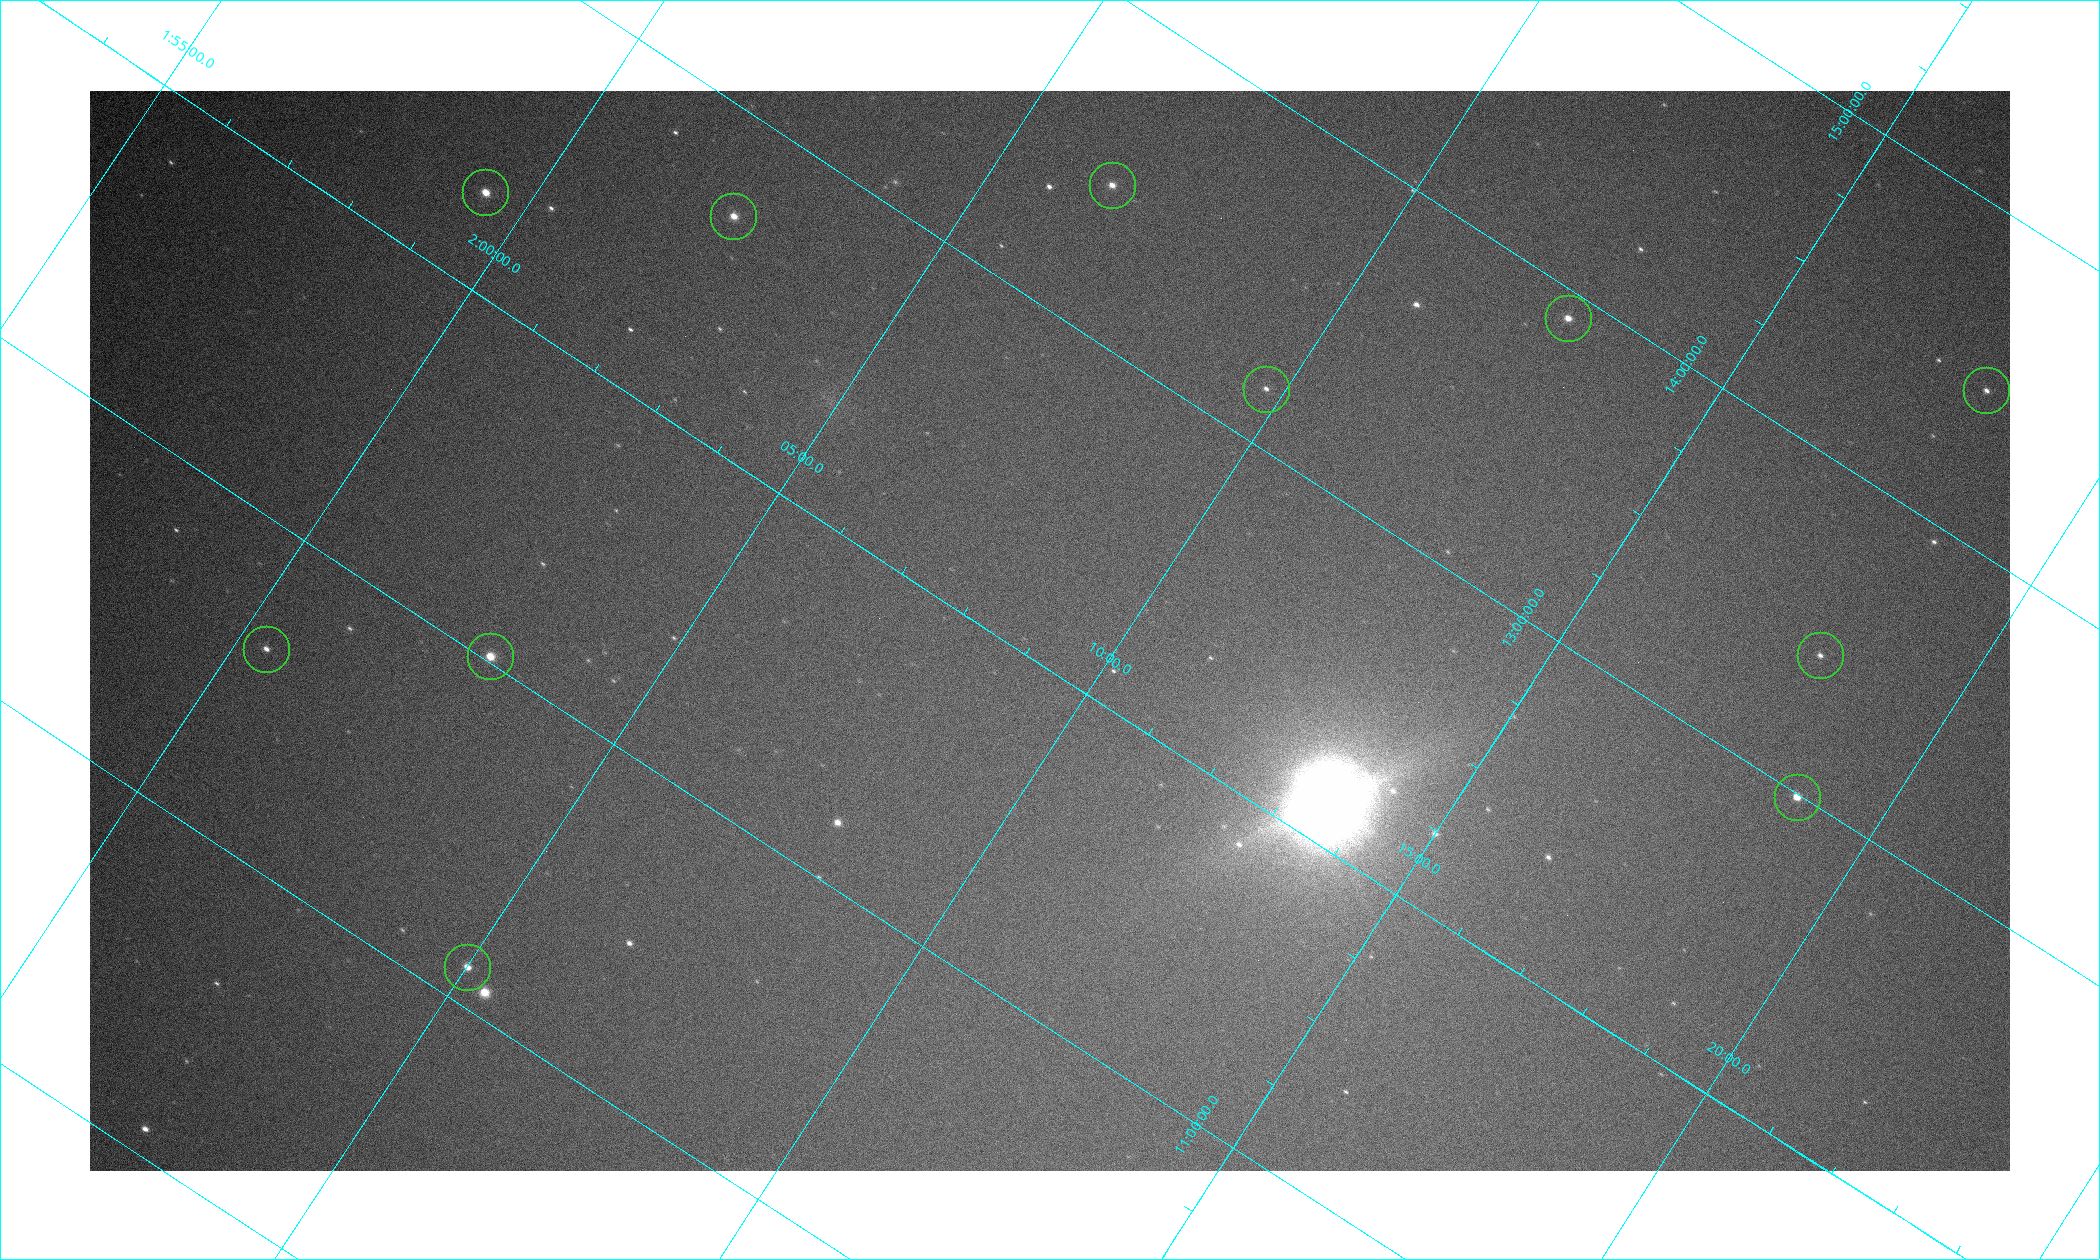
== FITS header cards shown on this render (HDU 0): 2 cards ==
NAXIS1  =                 1920
NAXIS2  =                 1080

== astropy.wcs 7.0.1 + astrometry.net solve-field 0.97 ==
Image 1920 x 1080 px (HDU 0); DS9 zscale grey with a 90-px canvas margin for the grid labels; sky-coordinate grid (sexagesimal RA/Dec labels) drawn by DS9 from the SOLVED WCS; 11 Tycho-2 reference stars matched to detected sources circled (green)
Header WCS: none
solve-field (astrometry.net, Tycho-2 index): SOLVED blind (the file carries no WCS)
Solved WCS: RA---TAN-SIP/DEC--TAN-SIP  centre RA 02:09:06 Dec +12:07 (32.28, +12.11 deg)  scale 12 arcsec/px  FOV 382.6' x 215.2'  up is -33 deg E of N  parity flipped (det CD > 0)
(file carries no celestial WCS; the grid is the blind solution)
Tycho-2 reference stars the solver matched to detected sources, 11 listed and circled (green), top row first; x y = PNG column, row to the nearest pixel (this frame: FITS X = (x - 90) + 1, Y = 1080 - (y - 91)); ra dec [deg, ICRS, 3 dp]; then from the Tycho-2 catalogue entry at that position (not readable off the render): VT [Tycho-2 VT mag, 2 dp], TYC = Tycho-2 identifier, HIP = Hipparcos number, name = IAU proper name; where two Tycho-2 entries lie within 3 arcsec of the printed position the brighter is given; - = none
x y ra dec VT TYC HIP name
1112 185 31.623 +13.462 7.26 636-880-1 9828 -
485 192 29.858 +12.295 6.10 626-754-1 9295 -
733 216 30.604 +12.685 6.99 629-1412-1 9517 -
1568 318 33.178 +13.918 7.25 636-28-1 10300 -
1266 389 32.444 +13.176 7.73 636-237-1 10094 -
1986 390 34.515 +14.467 7.72 637-1018-1 10727 -
266 649 30.095 +10.630 7.70 626-1289-1 9369 -
1820 655 34.525 +13.430 7.86 637-948-1 10730 -
490 656 30.740 +11.019 6.67 633-356-1 9569 -
1797 797 34.717 +12.992 7.01 637-807-1 10784 -
467 967 31.252 +10.116 7.14 633-745-1 9718 -